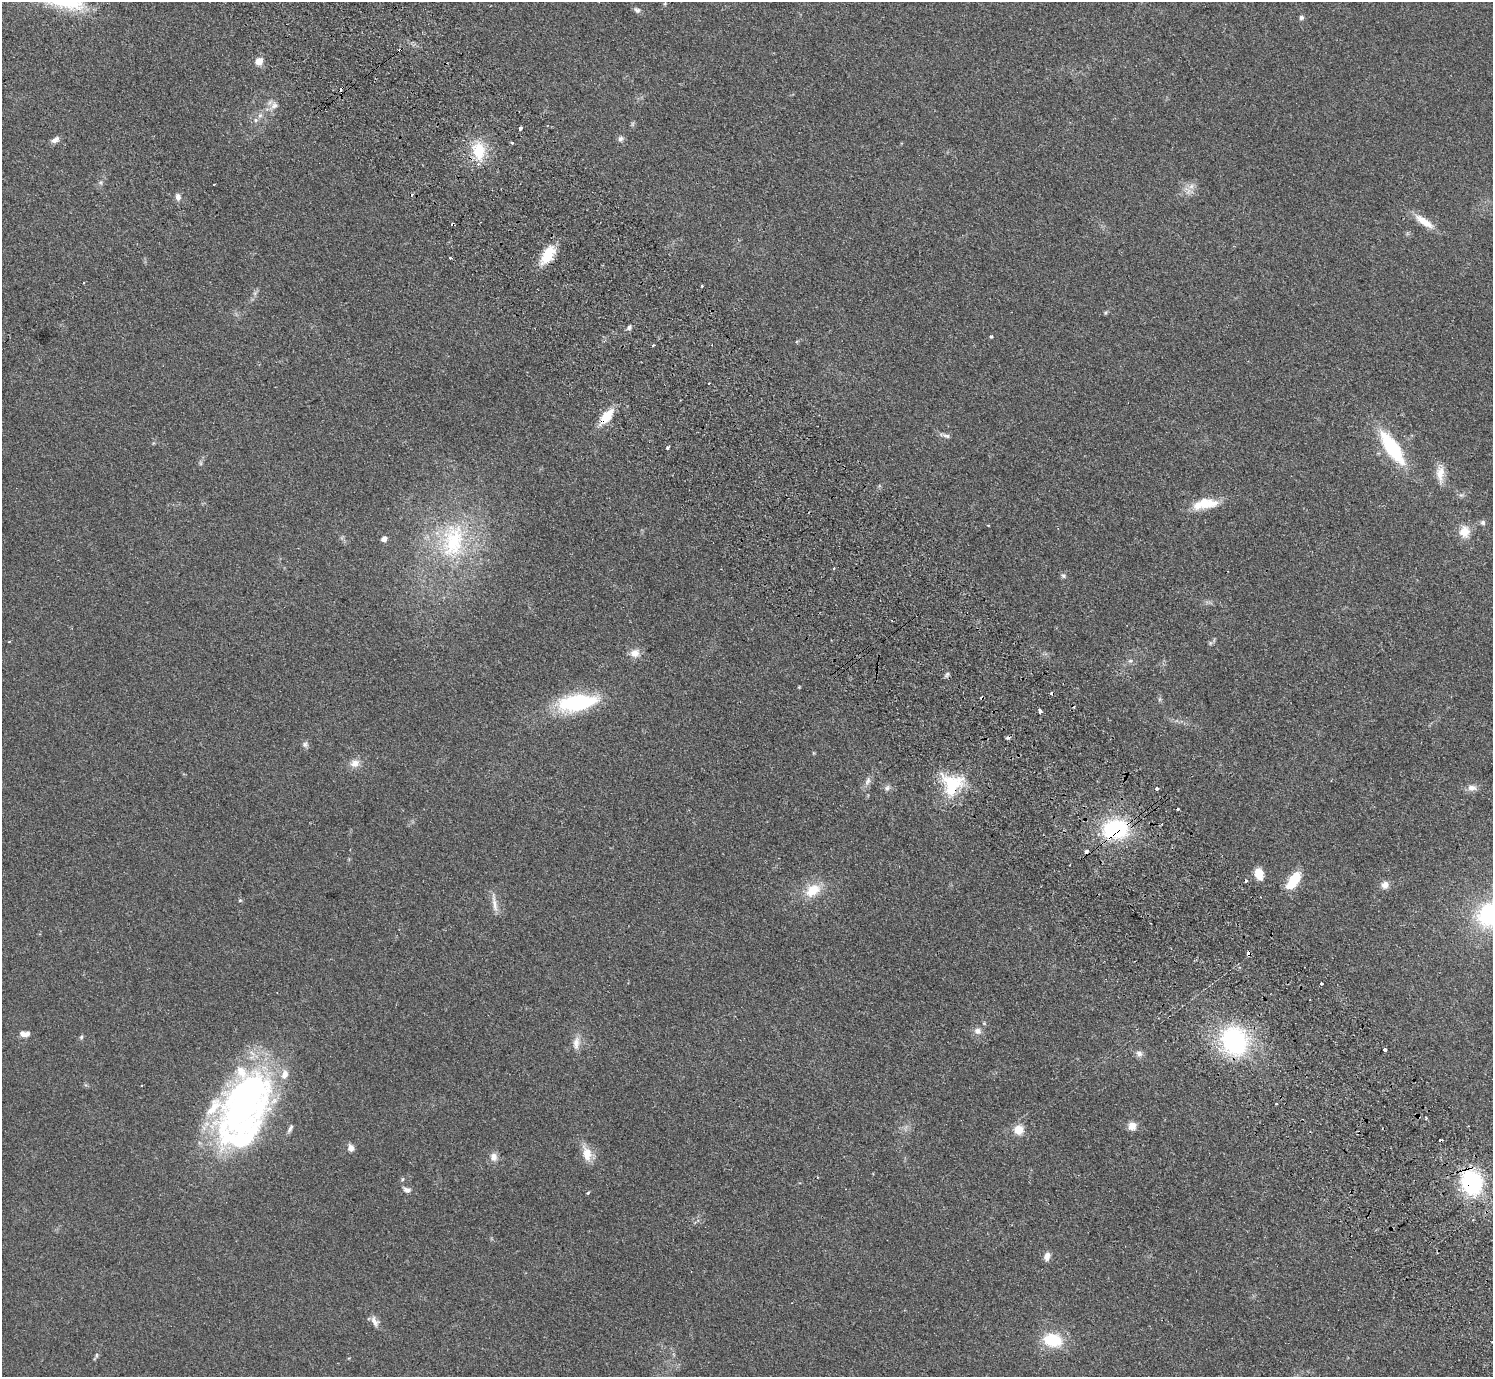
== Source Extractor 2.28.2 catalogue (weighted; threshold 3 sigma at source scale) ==
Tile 6 of 4 x 4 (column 2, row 2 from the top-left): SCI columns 1538-3028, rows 2951-4325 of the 6057 x 6041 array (HDU 1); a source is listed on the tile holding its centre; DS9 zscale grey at full resolution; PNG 1495 x 1379 px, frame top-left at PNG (2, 2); no overlay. Shown black and unused: <1% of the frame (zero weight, under 2 of 3 exposures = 3% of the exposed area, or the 3 px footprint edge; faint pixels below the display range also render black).
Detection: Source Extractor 2.28.2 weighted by HDU 2 'WHT'; one run over the whole footprint, this tile lists its part. Background 0.19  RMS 0.011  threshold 0.05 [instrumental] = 3 sigma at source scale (4.5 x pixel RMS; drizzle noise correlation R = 1.50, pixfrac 1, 0.05/0.05 arcsec/px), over >= 5 px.
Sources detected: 108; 16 cosmic-ray / hot-pixel residue — not listed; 3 inside a brighter listed object's ellipse — not listed separately; the other 89 listed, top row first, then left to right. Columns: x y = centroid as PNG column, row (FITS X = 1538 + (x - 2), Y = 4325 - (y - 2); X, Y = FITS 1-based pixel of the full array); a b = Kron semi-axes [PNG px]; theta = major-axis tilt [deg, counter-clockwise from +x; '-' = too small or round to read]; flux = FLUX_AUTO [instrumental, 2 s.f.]
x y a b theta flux
665 3 6 4 72 1.3
637 10 9 6 -25 3.1
1301 17 7 6 - 2.4
259 61 5 5 - 29
274 105 14 10 52 7.7
260 116 7 6 - 3.4
520 128 4 3 - 9.1
621 139 8 7 - 3.4
55 140 11 6 30 5.1
512 143 3 2 - 2.7
479 151 20 14 -84 35
100 182 7 5 -73 2.2
1191 186 8 6 46 5.2
178 197 9 7 -83 5.2
1424 222 28 9 -34 18
453 224 4 3 - 2
548 254 24 12 58 26
450 258 3 3 - 4.1
702 286 3 3 - 1.4
255 293 7 4 72 2.5
1106 312 6 4 71 1.4
629 327 7 5 72 2.8
991 336 4 3 - 1.7
653 345 4 3 - 1.1
709 383 2 2 - 1
606 416 18 8 49 27
945 435 17 5 -16 3.9
668 448 4 3 - 5.3
1392 448 37 13 -56 86
201 463 7 4 -90 1.9
1440 473 26 10 -89 14
1461 495 7 4 -17 2.1
1205 504 31 12 9 27
1483 523 7 6 - 2.8
1464 532 16 13 82 15
384 539 4 4 - 10
453 541 59 35 80 130
834 569 3 3 - 1.2
1063 576 8 6 -38 2.3
9 642 4 3 - 1
635 653 13 12 - 9.6
1130 661 7 5 40 2.4
947 674 8 4 55 2.2
799 687 4 4 - 0.9
982 698 3 3 - 1.9
1159 699 7 4 89 1.8
576 703 39 17 10 110
1040 711 4 3 - 9.4
305 744 8 7 - 3.3
355 763 14 11 13 8.9
868 781 13 6 60 5.3
952 785 30 27 87 53
887 788 9 7 63 3.6
1472 788 12 8 0 6.8
1157 789 3 3 - 5.3
1178 809 3 3 - 2.3
1115 829 22 17 8 120
1086 851 4 3 - 5.1
1259 874 12 8 -74 17
1293 881 20 9 56 36
1385 885 9 9 - 7.4
813 890 20 13 34 25
240 900 5 5 - 1.4
494 903 30 5 -81 8
1492 914 30 23 10 150
1322 984 3 3 - 2.3
978 1031 11 9 -11 6
24 1034 12 6 -6 7.8
81 1037 6 5 - 1.8
1234 1041 27 22 -63 160
576 1043 19 9 84 9.8
1385 1050 3 3 - 4.9
1139 1054 9 8 - 4.6
244 1104 80 51 59 460
1276 1104 3 2 - 1.3
1132 1126 9 8 - 10
290 1129 12 5 63 3.3
1019 1130 10 10 - 15
351 1148 9 8 - 5.8
587 1154 21 12 -75 15
494 1157 10 9 - 7.2
402 1179 5 3 - 1.3
1472 1182 21 18 -72 120
407 1190 11 7 -17 4.7
588 1193 3 3 - 1.5
1047 1256 9 7 75 7.6
375 1321 16 8 -60 6.4
1053 1340 20 13 -9 45
96 1355 6 4 90 1.6
Overlapping masked pixels (flux is a lower limit): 7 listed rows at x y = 453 224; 606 416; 982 698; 952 785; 1115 829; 1086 851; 1472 1182
Isophote crosses this tile's border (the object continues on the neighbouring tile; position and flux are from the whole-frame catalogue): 1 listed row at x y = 1492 914